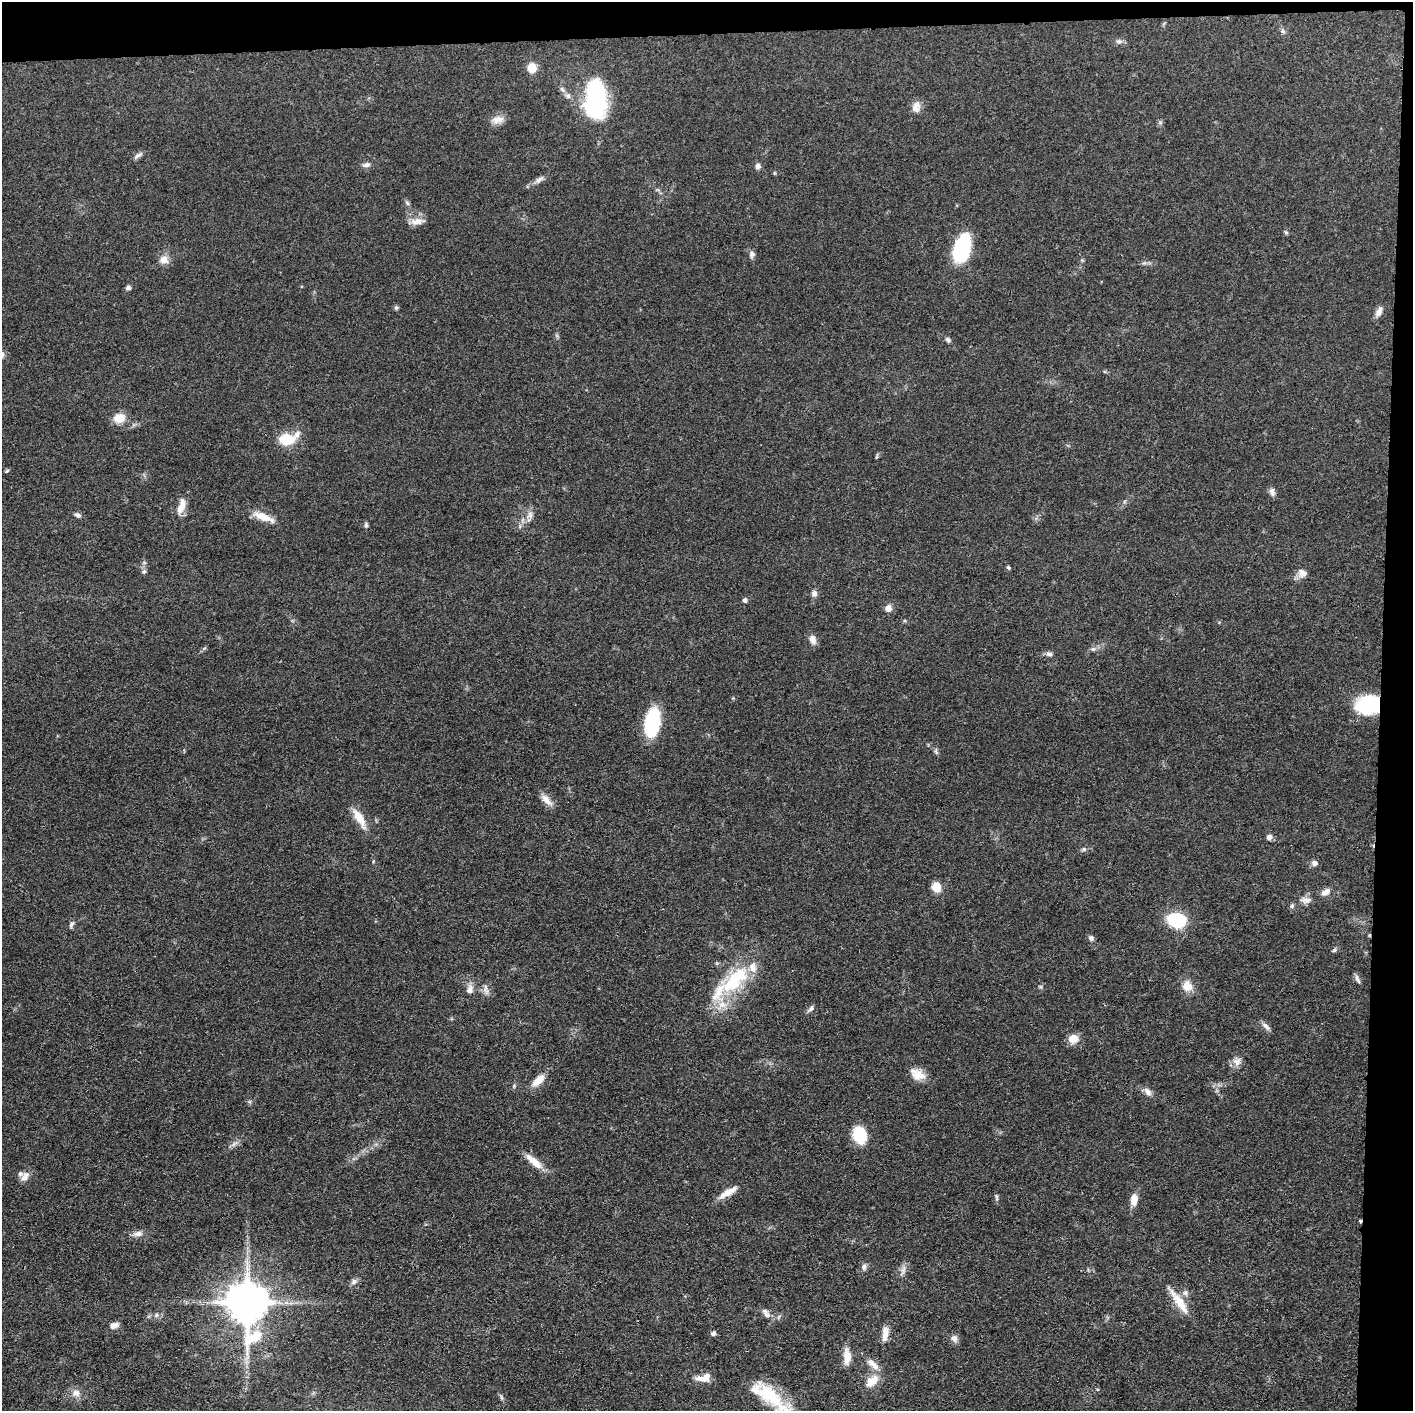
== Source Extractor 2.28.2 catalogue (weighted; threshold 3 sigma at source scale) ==
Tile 3 of 3 x 3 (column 3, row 1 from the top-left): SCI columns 2825-4235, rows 2835-4243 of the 4237 x 4258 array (HDU 1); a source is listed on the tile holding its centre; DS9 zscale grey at full resolution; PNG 1415 x 1413 px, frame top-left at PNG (2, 2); no overlay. Shown black and unused: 5% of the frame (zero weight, under 3 of 4 exposures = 1% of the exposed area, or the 3 px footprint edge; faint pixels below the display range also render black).
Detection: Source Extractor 2.28.2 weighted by HDU 2 'WHT'; one run over the whole footprint, this tile lists its part. Background 0.0573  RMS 0.0053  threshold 0.024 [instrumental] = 3 sigma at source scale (4.5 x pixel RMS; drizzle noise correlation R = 1.50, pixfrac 1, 0.05/0.05 arcsec/px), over >= 5 px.
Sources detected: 106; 1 inside a brighter object's white glare — not listed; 5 inside a brighter listed object's ellipse — not listed separately; the other 100 listed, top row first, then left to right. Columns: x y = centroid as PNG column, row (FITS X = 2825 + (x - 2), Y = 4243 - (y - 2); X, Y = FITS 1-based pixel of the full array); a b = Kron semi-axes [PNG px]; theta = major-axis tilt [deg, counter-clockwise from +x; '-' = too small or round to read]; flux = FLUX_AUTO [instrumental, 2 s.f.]
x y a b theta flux
1283 31 7 5 -23 1.2
1119 41 7 6 - 1.5
532 68 10 9 - 7.1
562 90 10 5 -42 1.6
568 96 8 7 - 1.8
596 98 42 20 89 68
916 107 16 11 79 3.9
498 120 17 10 12 4.4
138 155 14 5 35 1.8
366 165 11 6 9 2
758 166 7 7 - 1.8
774 173 4 4 - 0.59
539 180 13 6 39 2.2
407 203 8 4 -53 1
417 221 17 9 6 4.7
1286 232 6 5 - 0.79
962 248 31 17 75 33
752 254 9 7 83 1.7
164 260 13 12 - 4.4
1082 260 5 5 - 0.63
128 288 6 5 - 1.4
396 308 5 5 - 1
1379 312 15 7 64 2.9
948 340 7 5 -46 1.3
119 418 11 9 16 8.3
287 439 19 13 -2 13
877 456 9 3 75 0.73
7 471 5 4 - 0.74
1272 492 11 7 -82 2
181 506 21 8 72 6.3
78 515 7 6 - 1.6
530 515 9 8 - 2.6
263 517 27 8 -21 7.9
366 525 7 5 89 1.1
1008 567 5 4 - 0.81
144 571 6 6 - 1.2
1302 573 11 10 - 3.7
814 593 8 7 - 2.1
745 600 5 5 - 1.5
888 608 6 6 - 4.1
813 639 11 8 -73 3.4
1093 649 6 5 - 1.2
1049 654 8 6 -16 1.6
1374 705 26 14 -11 41
652 722 26 13 80 39
936 751 8 4 -82 1
547 800 19 7 -46 4.3
359 818 29 9 -59 8.5
1269 837 7 6 - 1.9
1084 849 7 5 1 1.1
1314 863 9 7 -32 1.9
936 887 9 7 -72 8.8
1325 892 13 7 28 3.3
1306 900 13 8 15 3
1292 906 7 5 87 1.1
1176 920 13 10 -11 36
71 924 10 5 60 1.4
1091 938 6 6 - 1.6
1334 950 6 5 - 0.9
737 975 36 19 24 24
1357 979 13 4 -68 1.6
1187 986 14 12 -56 6.4
470 990 12 8 71 3.4
486 990 17 6 -80 2.3
722 1005 13 9 -12 5.4
811 1008 10 5 50 1.4
1266 1026 13 5 -44 2.2
1073 1038 11 10 - 5.6
1237 1061 12 11 - 3.4
917 1074 19 12 -26 7.2
538 1080 17 8 44 6.7
1147 1092 13 8 -48 2.7
860 1135 17 13 -70 19
234 1144 11 5 38 1.8
534 1161 28 8 -42 7.5
25 1177 15 9 50 3.9
728 1192 24 7 30 6.4
996 1197 9 4 -89 1
1134 1200 12 8 84 5.4
1360 1221 3 3 - 1.5
138 1234 13 7 5 2.9
864 1267 8 7 - 1.7
903 1270 18 4 69 2.3
354 1281 10 7 40 1.8
1185 1293 8 7 - 1.8
247 1302 14 11 -78 2100
1179 1302 40 9 -55 10
156 1315 6 4 72 0.81
767 1315 12 8 -44 2.8
114 1325 10 7 13 2.7
713 1333 6 5 - 1.6
885 1334 17 7 83 5.6
954 1338 9 8 - 2.6
847 1357 20 9 90 6
873 1364 21 8 -42 5.2
704 1377 20 9 13 5.8
872 1381 20 11 43 7.9
76 1393 12 9 -5 3.9
770 1396 56 15 -41 27
501 1398 8 4 -81 0.99
Overlapping masked pixels (flux is a lower limit): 2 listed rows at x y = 1374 705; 1360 1221
Isophote crosses this tile's border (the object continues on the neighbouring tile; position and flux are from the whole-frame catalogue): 1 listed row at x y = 770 1396